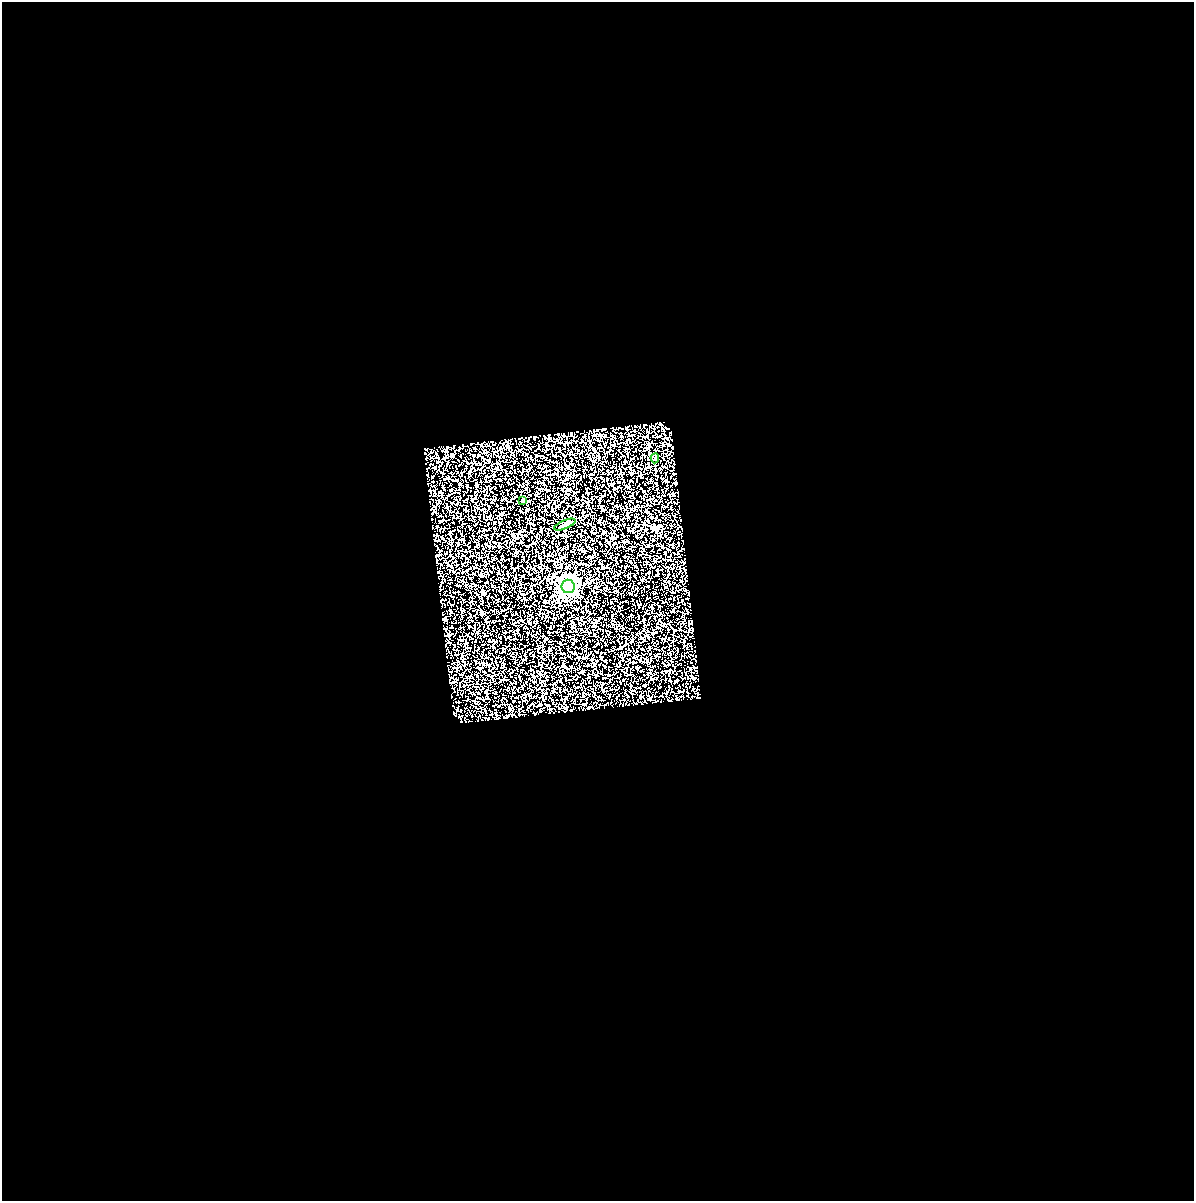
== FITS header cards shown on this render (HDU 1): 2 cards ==
NAXIS1  =                 1192
NAXIS2  =                 1199

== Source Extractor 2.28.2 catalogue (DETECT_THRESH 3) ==
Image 1192 x 1199 px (HDU 1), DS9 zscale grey, 1 PNG px = 1 image px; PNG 1196 x 1203 px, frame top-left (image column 1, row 1199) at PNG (2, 2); each listed source drawn as its Kron ellipse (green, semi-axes under 4 px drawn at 4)
Background 1.57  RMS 1.7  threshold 5.12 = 3 sigma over >= 5 px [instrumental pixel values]
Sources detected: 4; all 4 listed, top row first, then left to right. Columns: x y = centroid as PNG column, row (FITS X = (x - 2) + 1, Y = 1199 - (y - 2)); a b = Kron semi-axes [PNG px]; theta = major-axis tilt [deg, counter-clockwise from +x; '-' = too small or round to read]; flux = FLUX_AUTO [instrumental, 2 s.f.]
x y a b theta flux
655 458 5 4 - 160
522 500 3 3 - 140
565 525 11 4 23 240
568 586 6 6 - 40000